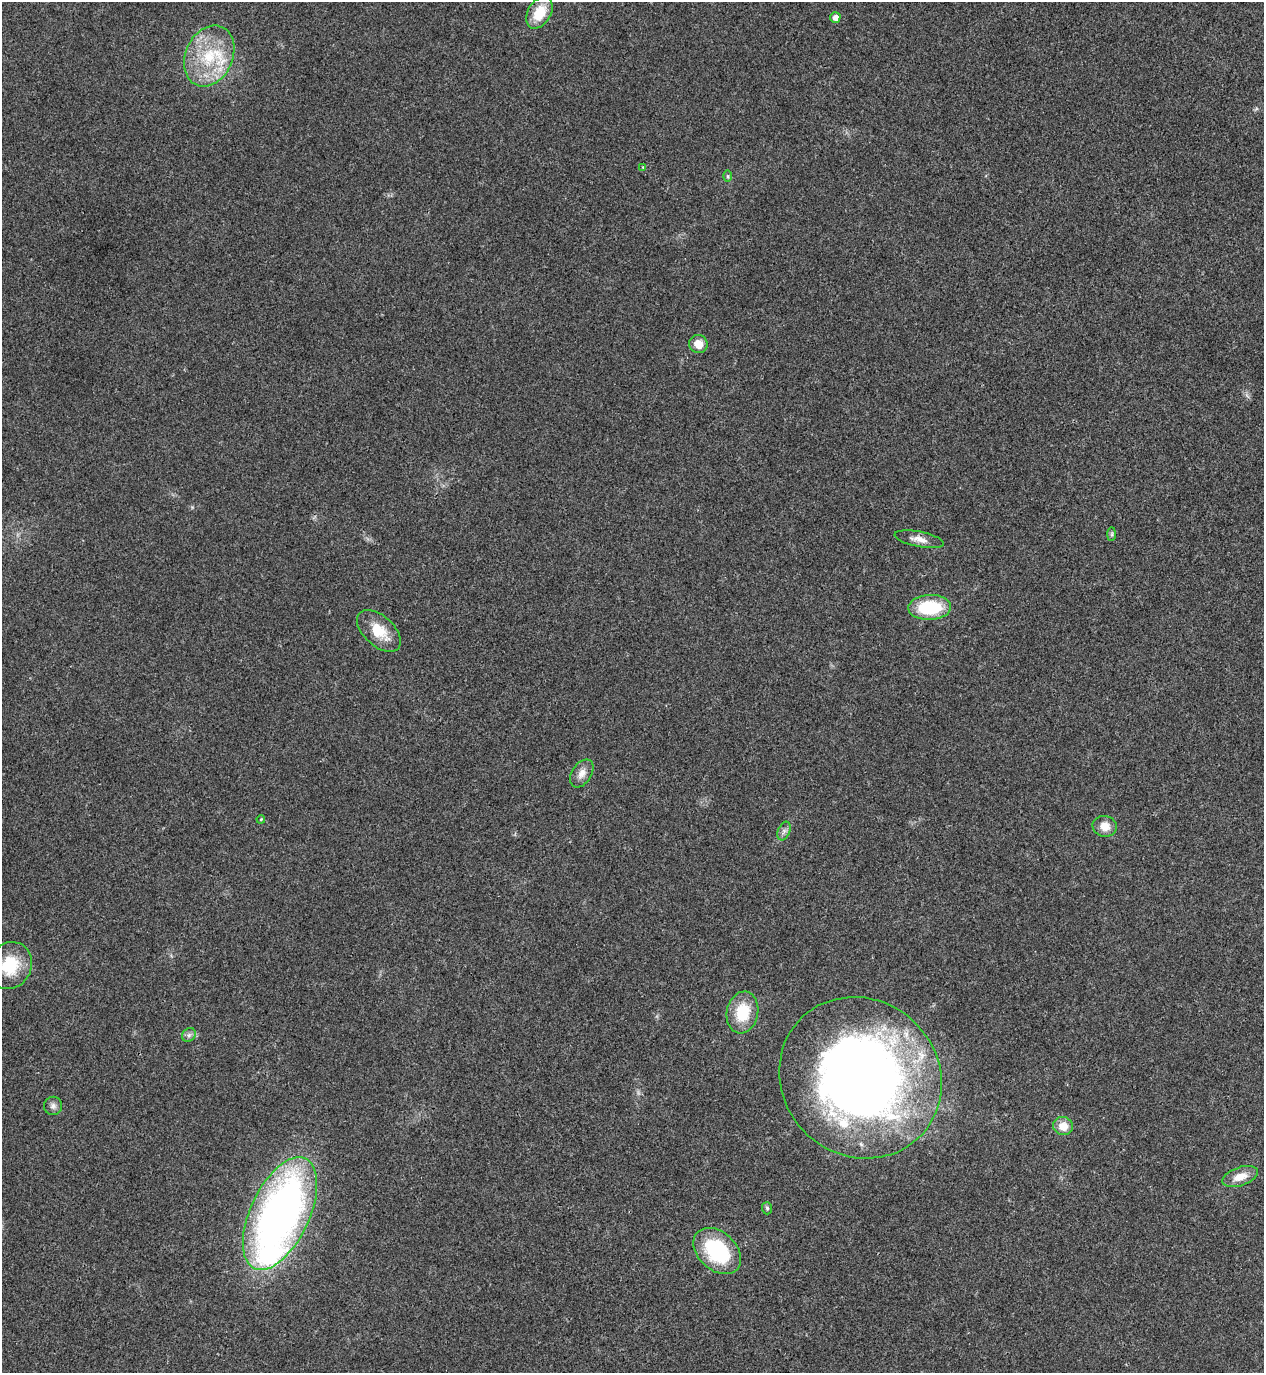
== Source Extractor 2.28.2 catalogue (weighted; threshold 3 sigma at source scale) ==
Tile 6 of 4 x 4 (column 2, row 2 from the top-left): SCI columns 1417-2678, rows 2749-4119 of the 5482 x 5493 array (HDU 1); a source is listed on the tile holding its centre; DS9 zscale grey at full resolution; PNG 1266 x 1375 px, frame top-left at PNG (2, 2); each listed source drawn as its Kron ellipse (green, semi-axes under 4 px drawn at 4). Shown black and unused: <1% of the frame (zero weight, under 3 of 4 exposures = <1% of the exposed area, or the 3 px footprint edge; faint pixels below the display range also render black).
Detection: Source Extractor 2.28.2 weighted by HDU 2 'WHT'; one run over the whole footprint, this tile lists its part. Background 0.0203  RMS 0.0049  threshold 0.0222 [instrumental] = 3 sigma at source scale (4.5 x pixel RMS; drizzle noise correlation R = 1.50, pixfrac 1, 0.05/0.05 arcsec/px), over >= 5 px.
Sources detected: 26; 2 inside a brighter listed object's ellipse — not listed separately; the other 24 listed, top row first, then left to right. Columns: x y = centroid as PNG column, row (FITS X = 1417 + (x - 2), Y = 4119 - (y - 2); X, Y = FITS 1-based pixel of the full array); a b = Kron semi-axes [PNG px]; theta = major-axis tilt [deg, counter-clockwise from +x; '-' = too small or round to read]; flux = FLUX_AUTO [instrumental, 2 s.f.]
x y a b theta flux
539 13 17 11 59 13
835 17 5 5 - 3
209 56 32 23 66 29
643 167 4 4 - 0.4
728 176 6 4 -89 0.69
698 344 9 9 - 6.3
1112 534 7 4 89 0.84
919 539 25 7 -11 4.6
930 607 21 12 2 26
379 631 26 15 -42 13
582 773 15 9 57 4
261 819 4 3 - 0.46
1105 826 12 10 -14 5.5
784 831 10 6 68 1.7
10 966 24 21 59 19
742 1012 21 15 80 18
189 1035 7 6 - 1.4
860 1078 84 78 -42 460
53 1106 9 9 - 2.2
1063 1126 10 9 - 6.8
1240 1177 18 9 19 6.8
767 1208 6 5 - 0.94
280 1213 60 29 65 290
717 1251 27 19 -42 39
Isophote crosses this tile's border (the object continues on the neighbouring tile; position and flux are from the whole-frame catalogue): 1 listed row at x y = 10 966